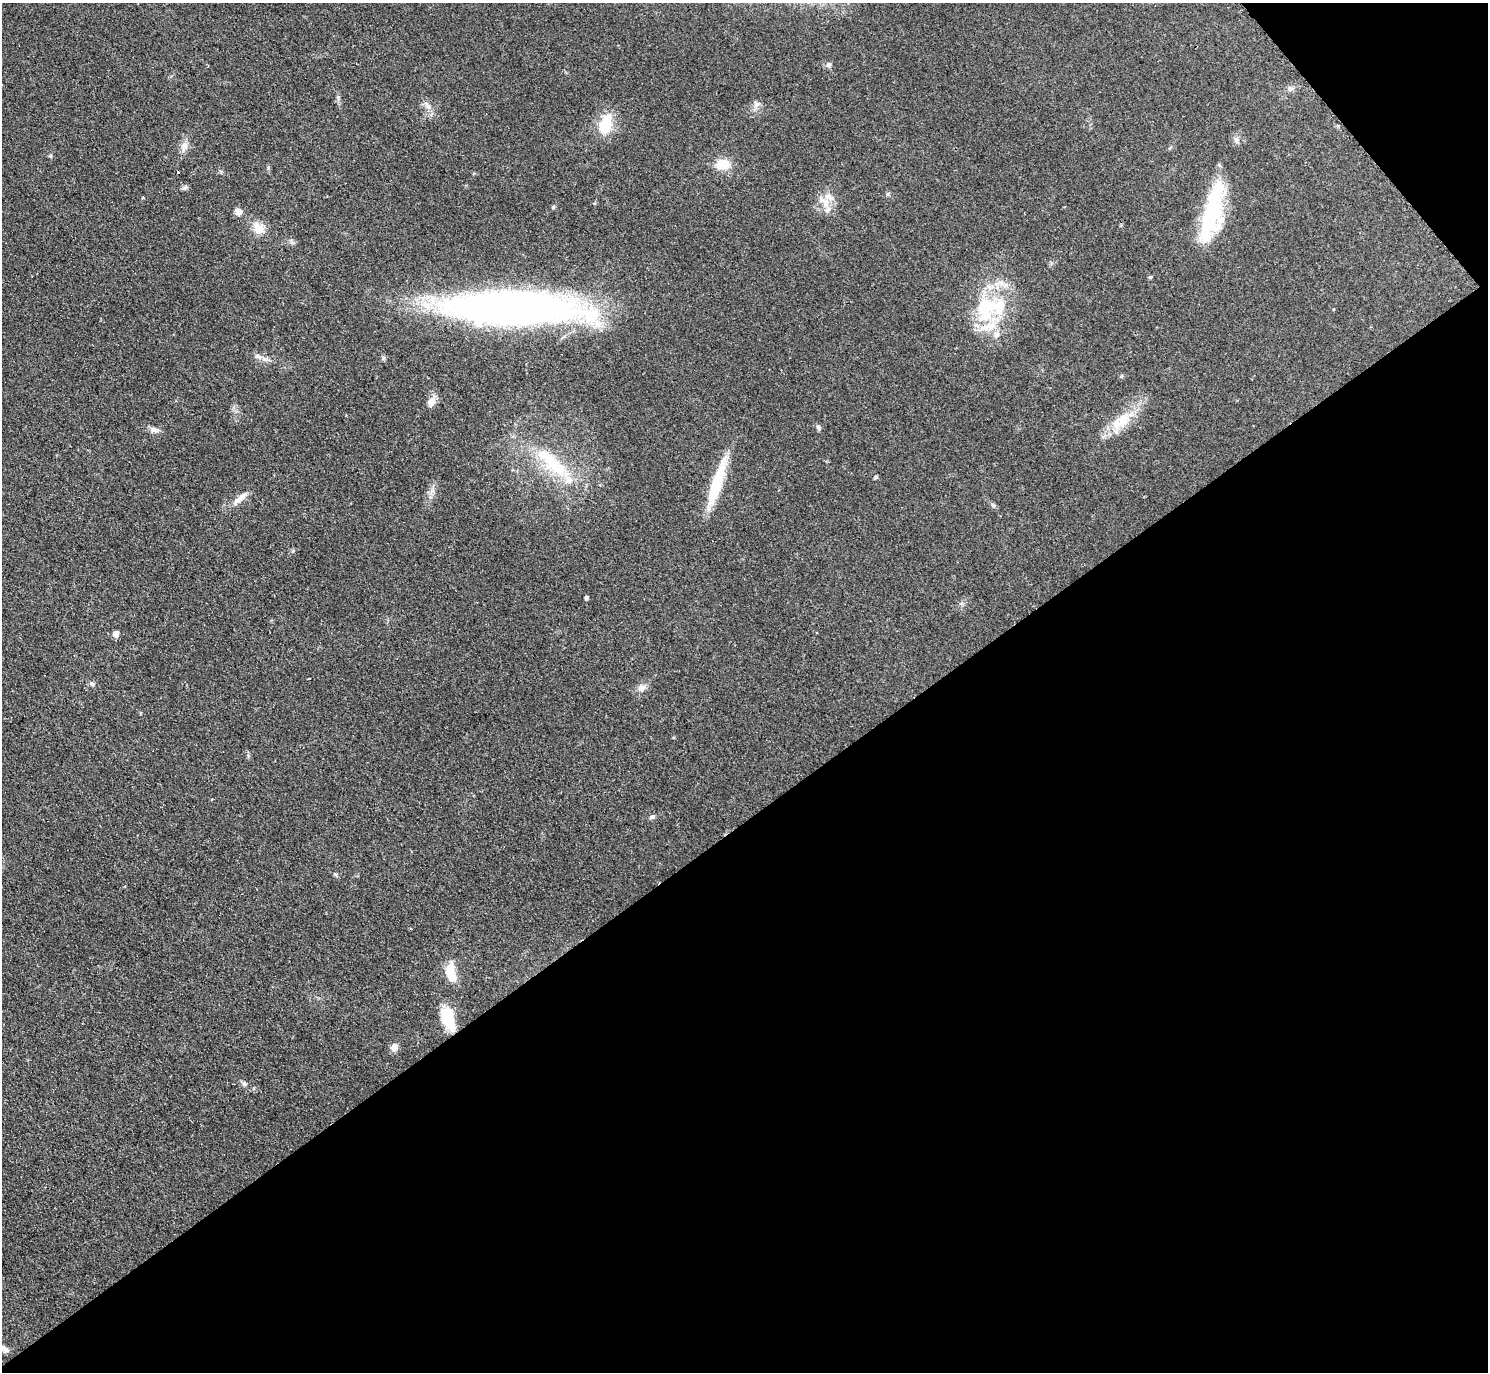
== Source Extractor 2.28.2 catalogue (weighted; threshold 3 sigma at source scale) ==
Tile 12 of 4 x 4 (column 4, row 3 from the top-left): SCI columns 4471-5956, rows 1537-2906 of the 5963 x 5961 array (HDU 1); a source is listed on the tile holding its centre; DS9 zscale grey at full resolution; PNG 1490 x 1374 px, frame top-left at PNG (2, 3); no overlay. Shown black and unused: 42% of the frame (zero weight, under 2 of 3 exposures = <1% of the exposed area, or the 3 px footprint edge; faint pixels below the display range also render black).
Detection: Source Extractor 2.28.2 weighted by HDU 2 'WHT'; one run over the whole footprint, this tile lists its part. Background 0.0958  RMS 0.0085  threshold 0.0383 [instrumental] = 3 sigma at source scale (4.5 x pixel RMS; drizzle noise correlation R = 1.50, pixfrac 1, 0.05/0.05 arcsec/px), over >= 5 px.
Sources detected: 48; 2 inside a brighter object's white glare — not listed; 4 inside a brighter listed object's ellipse — not listed separately; the other 42 listed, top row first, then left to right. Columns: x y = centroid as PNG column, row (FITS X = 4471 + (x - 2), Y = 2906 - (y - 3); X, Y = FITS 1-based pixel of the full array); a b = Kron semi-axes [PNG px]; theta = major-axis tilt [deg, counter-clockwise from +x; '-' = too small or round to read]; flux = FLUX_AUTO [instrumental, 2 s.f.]
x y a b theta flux
828 64 7 7 - 2.1
1290 89 7 6 - 2.1
756 104 12 8 87 4.1
427 105 14 6 -51 4.4
605 124 24 13 75 26
1236 140 8 6 90 2.9
184 146 14 8 82 5.5
723 164 11 9 12 19
178 172 3 3 - 2.2
185 188 7 4 20 1.7
888 194 6 5 - 1.2
143 197 3 3 - 1.6
824 202 23 10 -52 11
553 207 5 5 - 1.3
1212 211 66 17 74 76
238 212 7 7 - 5.3
259 228 14 12 -41 11
1150 277 4 4 - 1.3
992 306 48 24 -6 54
512 308 137 31 -1 530
996 335 8 8 - 3.7
258 356 10 6 -12 3.2
1121 376 6 5 - 1.2
431 402 11 8 61 7.4
1121 421 33 17 39 25
818 427 9 5 -76 1.7
154 430 14 7 -16 4.1
552 462 60 17 -45 53
876 477 5 5 - 1.3
717 483 59 12 72 39
240 498 26 7 41 7.8
993 505 6 5 - 1.6
586 597 4 3 - 1.9
116 634 5 5 - 8.8
92 684 7 5 -48 1.9
642 688 10 9 - 4.4
652 817 8 5 10 1.9
451 975 15 9 -53 15
448 1018 29 13 -74 27
394 1047 9 7 50 5.7
244 1084 8 5 -42 2.2
3 1348 18 7 -22 6
Isophote crosses this tile's border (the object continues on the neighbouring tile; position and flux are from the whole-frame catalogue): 1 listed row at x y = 3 1348
Unlisted compact peaks at least as high as the median listed source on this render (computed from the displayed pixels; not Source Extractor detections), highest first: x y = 50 156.